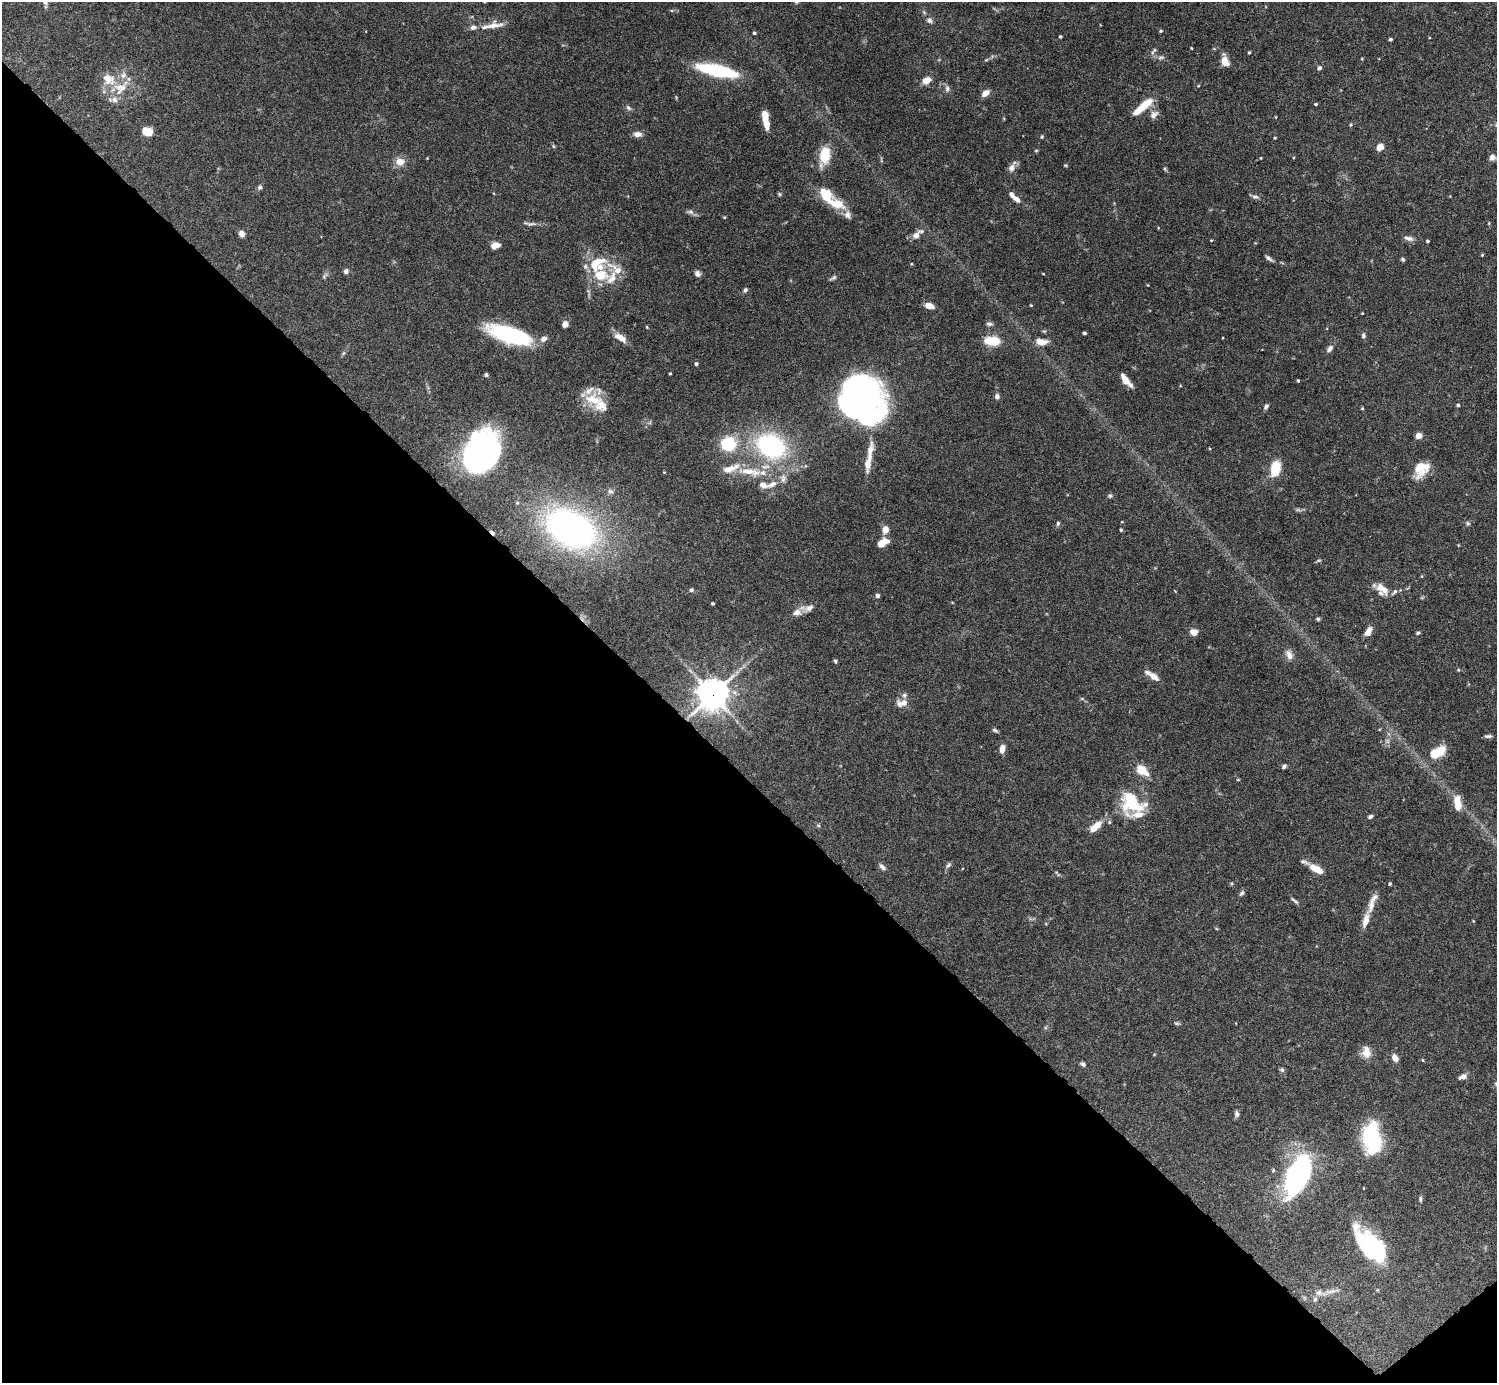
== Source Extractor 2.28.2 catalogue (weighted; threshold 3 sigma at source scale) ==
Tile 14 of 4 x 4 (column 2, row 4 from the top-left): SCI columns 1499-2993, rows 300-1680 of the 5982 x 5981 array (HDU 1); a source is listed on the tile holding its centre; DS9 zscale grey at full resolution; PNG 1499 x 1385 px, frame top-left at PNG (2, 2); no overlay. Shown black and unused: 44% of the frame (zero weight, under 4 of 8 exposures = <1% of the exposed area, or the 3 px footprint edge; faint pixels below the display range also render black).
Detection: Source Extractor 2.28.2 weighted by HDU 2 'WHT'; one run over the whole footprint, this tile lists its part. Background 0.0745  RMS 0.0022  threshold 0.00894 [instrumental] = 3 sigma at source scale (4.09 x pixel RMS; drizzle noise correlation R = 1.36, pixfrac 0.8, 0.05/0.05 arcsec/px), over >= 5 px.
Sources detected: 208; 2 too faint to see at this stretch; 11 inside a brighter object's white glare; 1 cosmic-ray / hot-pixel residue — not listed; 29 inside a brighter listed object's ellipse — not listed separately; the other 165 listed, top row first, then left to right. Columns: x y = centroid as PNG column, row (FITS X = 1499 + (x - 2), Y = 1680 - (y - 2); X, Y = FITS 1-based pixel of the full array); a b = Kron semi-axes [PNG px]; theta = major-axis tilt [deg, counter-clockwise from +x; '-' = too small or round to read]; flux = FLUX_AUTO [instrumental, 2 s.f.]
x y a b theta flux
45 2 8 5 -51 0.54
924 12 7 4 -45 0.32
929 20 8 8 - 0.7
493 25 25 9 10 2.3
1161 31 4 3 - 0.27
754 33 4 3 - 0.37
1060 36 3 3 - 0.3
1390 39 3 3 - 0.36
1191 48 3 2 - 0.15
1154 51 11 4 54 0.54
1249 52 3 3 - 0.24
1161 57 11 5 1 0.64
986 60 6 4 43 0.28
1225 61 15 8 -75 1.8
1319 68 5 4 - 0.59
717 70 28 8 -12 25
927 80 10 7 27 1.9
1198 86 4 3 - 0.17
121 88 24 17 37 4.9
947 89 10 6 -87 0.66
985 93 9 6 37 1.4
1316 104 4 3 - 0.31
1143 106 25 7 41 5.3
628 108 9 5 -45 0.5
1154 114 13 9 40 1.1
1276 117 4 3 - 0.15
766 123 15 6 -74 2.6
1351 125 4 4 - 0.22
145 130 9 7 53 1.8
637 134 9 6 0 1.3
1042 137 5 4 - 0.26
1275 138 3 3 - 0.19
553 146 6 4 -71 0.25
1380 147 7 6 - 1.6
1036 151 5 4 - 0.22
825 155 18 10 79 5.7
1492 157 7 6 - 1.1
427 158 2 2 - 0.12
1261 158 3 3 - 0.15
400 161 9 8 - 2.1
1065 165 5 3 - 0.19
1012 168 13 9 63 1.2
1165 169 5 4 - 0.28
260 187 6 6 - 0.48
779 194 5 4 - 0.28
826 197 20 13 -57 5
1255 197 10 6 -12 0.63
1017 199 9 6 -40 1.1
690 212 10 6 -8 0.63
847 215 12 9 -82 1.1
724 217 5 3 - 0.17
531 224 16 5 1 0.78
242 234 7 6 - 1
916 235 10 8 45 1.1
1409 238 13 6 -14 0.86
1211 240 4 3 - 0.16
1428 241 3 3 - 0.3
495 245 8 5 15 1.5
1482 255 4 4 - 0.21
1269 258 10 4 -39 0.6
1403 260 5 4 - 0.31
596 263 23 13 35 5.6
346 271 6 5 - 0.62
697 274 8 6 -48 0.73
1043 274 3 2 - 0.15
612 278 23 12 60 3.3
833 278 11 4 29 0.43
745 290 6 5 - 0.44
1031 305 3 3 - 0.17
929 306 8 5 -16 2
1362 313 3 3 - 0.15
565 324 6 5 - 1.3
989 324 8 5 -12 0.52
647 327 5 3 - 0.18
1084 333 4 3 - 0.36
509 335 40 14 -18 22
1363 336 6 5 - 0.39
620 337 17 7 -32 2
992 341 17 9 -3 4.6
1041 342 15 7 -6 2
1330 349 9 6 52 0.89
343 353 6 4 87 0.31
696 364 4 4 - 0.41
670 373 3 3 - 0.2
486 375 4 4 - 0.37
1126 380 14 5 -52 2.5
1298 381 3 3 - 0.23
861 393 36 31 65 42
997 396 6 5 - 0.69
593 400 24 19 -2 5.1
1458 405 4 3 - 0.34
1266 407 7 5 61 0.51
1362 408 4 4 - 0.21
1419 436 4 4 - 3.6
728 444 14 13 - 9.4
771 446 29 21 -29 29
870 452 30 8 81 3.2
483 453 31 28 89 58
1421 468 16 12 55 5.6
1276 469 10 6 76 9.8
748 471 35 10 -3 5.2
664 472 4 3 - 0.16
772 484 17 8 28 1.8
610 491 8 6 -14 0.62
1110 496 7 5 -22 0.39
1298 510 7 4 -18 0.37
1058 523 6 4 77 0.35
1468 523 6 5 - 0.36
571 529 41 27 -28 80
885 530 8 6 86 1.6
1121 530 4 4 - 0.23
883 542 14 8 31 1.8
1458 545 4 3 - 0.15
1319 561 7 4 9 0.27
1382 589 18 9 -39 2.2
691 590 6 5 - 0.36
877 596 5 5 - 0.49
712 603 3 3 - 0.22
809 608 19 8 26 1.4
1318 619 5 4 - 0.31
1368 631 12 6 58 1.3
1193 632 8 6 -6 1.7
1418 633 5 3 - 0.34
1289 655 14 8 -65 1.3
835 661 4 3 - 0.33
1458 670 5 4 - 0.23
1152 676 17 6 -34 1.8
713 695 11 10 - 270
1082 699 6 4 -18 0.26
902 703 15 8 8 1.8
995 730 7 4 -32 0.41
1488 736 10 4 3 0.5
1002 749 9 5 78 1.4
1439 751 13 9 32 4.2
1284 766 5 4 - 0.43
1142 770 13 8 -37 4.1
1238 780 5 3 - 0.16
1132 804 33 23 -11 8.6
1457 805 13 9 -90 2.2
1370 816 6 4 28 0.47
818 826 6 4 -1 0.27
1095 827 16 7 44 2.7
1303 862 15 5 -22 0.66
948 865 9 5 50 0.48
882 867 10 5 -49 0.72
1316 869 11 6 -30 3.5
1057 873 12 3 -41 0.33
1390 884 4 3 - 0.33
1242 893 7 5 54 0.52
1294 901 14 4 -39 0.47
1372 903 35 8 69 2.4
1177 1023 7 5 -18 0.33
1367 1054 12 11 - 1.7
1395 1058 7 5 -61 1.5
1423 1060 5 3 - 0.18
1083 1064 7 5 -23 0.46
1282 1070 7 6 - 0.38
1463 1077 11 6 20 0.89
1237 1114 8 5 -83 0.57
1372 1138 34 18 -84 16
1298 1173 51 24 64 29
1420 1199 7 4 90 0.38
1371 1247 37 18 -51 24
1331 1291 17 5 7 1.2
1315 1299 7 5 75 0.42
Overlapping masked pixels (flux is a lower limit): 1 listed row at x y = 713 695
Isophote crosses this tile's border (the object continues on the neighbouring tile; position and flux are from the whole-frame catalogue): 1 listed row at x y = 45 2